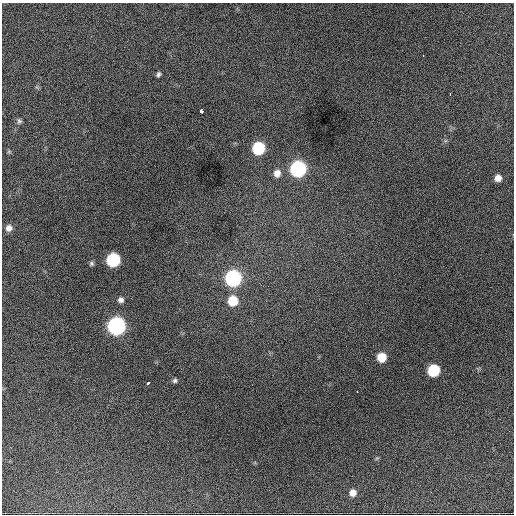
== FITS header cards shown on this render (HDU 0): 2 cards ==
NAXIS1  =                  512 / Axis length
NAXIS2  =                  512 / Axis length

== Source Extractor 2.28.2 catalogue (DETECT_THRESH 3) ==
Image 512 x 512 px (HDU 0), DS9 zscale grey, 1 PNG px = 1 image px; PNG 516 x 516 px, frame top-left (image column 1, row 512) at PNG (2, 3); no overlay
Background 1320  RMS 35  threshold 106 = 3 sigma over >= 5 px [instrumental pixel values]
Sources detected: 23; all 23 listed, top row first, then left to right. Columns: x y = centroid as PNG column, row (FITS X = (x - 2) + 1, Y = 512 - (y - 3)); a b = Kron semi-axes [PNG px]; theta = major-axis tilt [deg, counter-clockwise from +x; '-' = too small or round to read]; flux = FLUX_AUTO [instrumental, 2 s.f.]
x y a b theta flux
423 55 3 2 - 4700
158 74 6 5 - 5500
450 94 3 2 - 3800
201 111 4 3 - 48000
19 121 7 6 - 5400
258 148 8 8 - 190000
9 152 7 4 -18 2800
298 169 9 8 - 550000
277 173 9 8 - 18000
498 178 7 6 - 17000
9 228 7 7 - 13000
113 260 8 8 - 260000
91 264 6 5 - 4700
233 278 9 8 - 590000
121 300 7 7 - 9200
233 301 9 9 - 61000
116 326 9 8 - 930000
382 357 7 7 - 53000
433 370 8 7 - 160000
175 381 6 5 - 5100
148 383 4 3 - 14000
357 391 3 2 - 3900
353 493 7 7 - 18000